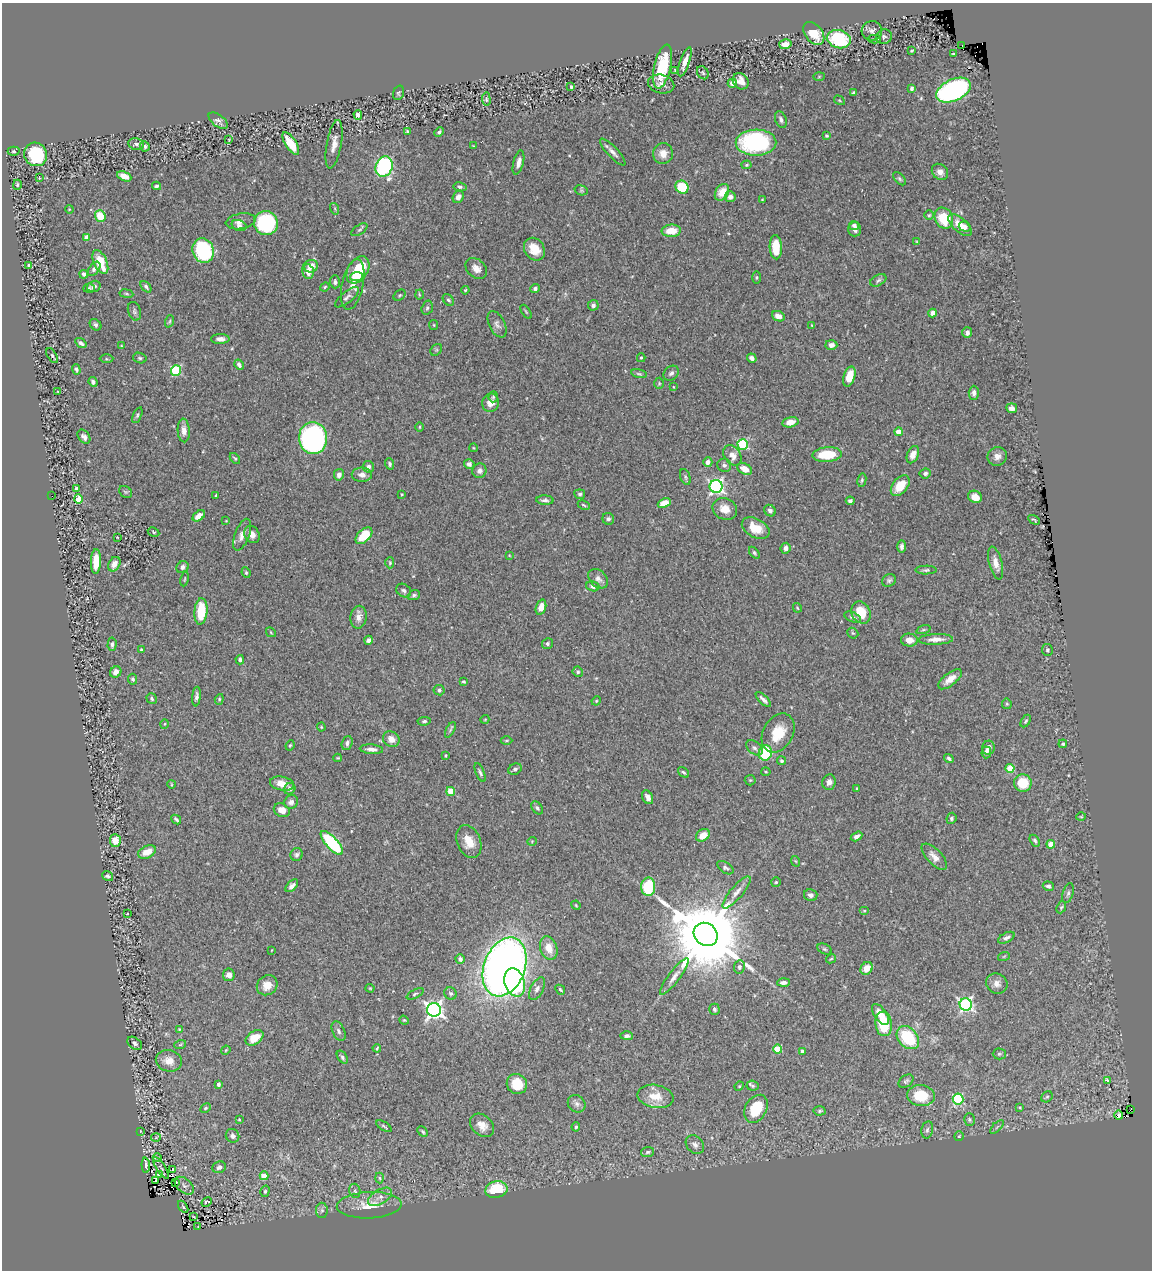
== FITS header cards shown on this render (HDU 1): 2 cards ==
NAXIS1  =                 1150
NAXIS2  =                 1268

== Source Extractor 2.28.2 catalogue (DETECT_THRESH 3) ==
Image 1150 x 1268 px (HDU 1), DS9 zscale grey, 1 PNG px = 1 image px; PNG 1154 x 1272 px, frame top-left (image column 1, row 1268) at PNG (2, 3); each listed source drawn as its Kron ellipse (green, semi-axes under 4 px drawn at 4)
Background 0.694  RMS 0.029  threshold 0.0881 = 3 sigma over >= 5 px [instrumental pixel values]
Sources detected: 394; all 394 listed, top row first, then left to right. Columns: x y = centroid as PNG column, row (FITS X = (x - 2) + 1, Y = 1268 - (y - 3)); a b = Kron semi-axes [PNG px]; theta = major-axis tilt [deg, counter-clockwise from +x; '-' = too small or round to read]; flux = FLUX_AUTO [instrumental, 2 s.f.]
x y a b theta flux
872 31 10 9 - 8.6
814 33 13 8 -51 40
884 37 8 7 - 4.9
839 39 12 9 -16 130
875 39 6 4 1 2.7
785 44 6 5 - 14
962 45 3 2 - 12
912 51 3 2 - 1.8
954 54 4 3 - 2.9
685 62 15 4 71 18
663 67 22 8 77 83
675 71 4 2 - 2.5
703 73 7 5 -58 3.4
819 77 6 4 2 2.1
741 81 9 7 -47 17
732 83 4 4 - 9.8
661 84 13 9 -14 11
571 87 3 3 - 2.7
912 88 4 3 - 5.3
953 90 18 10 25 410
398 93 7 5 71 3.8
853 93 4 3 - 3.2
486 99 7 4 -87 2.8
839 100 6 3 -31 2.1
358 115 5 4 - 5.9
781 120 8 5 -70 6.5
218 121 11 6 -36 8.1
407 131 4 3 - 2.5
439 132 5 4 - 4.4
827 136 4 3 - 3
229 140 3 2 - 1.2
291 143 13 5 -57 44
756 143 20 13 1 280
136 144 8 6 -10 5.9
334 144 24 7 80 17
145 146 5 4 - 4.1
474 146 4 3 - 1.5
14 151 6 4 -2 3.5
613 152 18 5 -47 10
36 154 12 11 - 120
663 154 10 10 - 19
518 163 12 5 76 12
747 165 5 4 - 2.7
384 166 10 8 70 300
940 172 9 7 -44 12
124 176 7 4 -25 21
39 178 2 2 - 1.5
899 179 8 4 -46 3.8
17 185 5 3 - 2.7
156 186 4 3 - 3.5
460 187 6 4 -10 3.9
682 187 7 6 - 64
581 190 7 5 -17 3.4
722 192 9 6 58 28
458 197 6 5 - 9.5
730 197 5 5 - 9.1
762 200 3 2 - 1.6
69 209 4 3 - 1.4
335 209 6 3 -73 2.7
929 215 5 5 - 2.6
100 216 6 5 - 39
944 218 11 9 -59 58
241 221 15 7 9 12
266 223 12 11 - 170
960 225 14 7 -42 26
239 226 8 5 -18 5.8
854 226 5 4 - 6.9
965 227 6 5 - 7.4
855 229 7 6 - 9.2
359 230 9 4 34 3.7
671 231 9 6 4 32
87 238 4 4 - 26
917 242 4 4 - 2
776 247 12 6 -88 46
534 249 12 9 -55 34
203 251 12 10 -71 190
100 262 13 6 -66 53
28 265 3 2 - 1.9
311 266 7 6 - 21
476 268 12 9 -44 15
94 269 8 5 53 6.7
358 270 15 10 58 79
308 271 7 5 -74 13
84 274 4 4 - 5.6
357 277 6 4 5 15
756 277 6 3 90 2.2
878 280 9 5 28 4.7
335 282 6 5 - 5.3
353 285 26 10 78 25
94 286 7 5 20 7
146 287 7 4 -49 4
325 287 5 4 - 2.4
89 288 6 4 6 3.3
535 289 5 4 - 5.1
465 290 4 3 - 2
126 294 7 3 -9 2.7
419 294 5 2 - 1.9
399 295 7 4 40 3
347 297 14 5 39 6.8
448 300 6 4 -51 4.2
593 305 5 5 - 6
427 308 7 5 74 3.9
134 311 9 6 -73 5.4
526 312 8 3 -56 2.4
932 313 4 4 - 22
778 316 6 5 - 13
169 321 6 4 69 2.6
497 324 14 8 -63 8.9
95 325 6 5 - 4.4
434 325 5 4 - 1.9
812 325 4 3 - 2
967 333 5 5 - 9.5
220 339 9 5 0 8.7
81 343 6 4 -34 6.2
831 345 6 5 - 8.2
121 346 4 4 - 1.8
436 350 6 5 - 3
52 356 8 4 -57 4
140 358 7 5 -17 3.3
641 358 4 4 - 2.7
752 358 5 4 - 8.6
106 359 7 4 -1 2.3
239 365 5 4 - 6.6
76 369 5 3 - 3.8
176 370 5 5 - 150
671 373 8 6 42 6.1
639 374 8 4 -12 3.2
849 376 10 5 73 31
93 382 5 4 - 5.2
659 383 5 5 - 2.9
674 387 3 2 - 1.2
58 392 3 2 - 1.5
974 393 7 5 88 7.5
493 397 5 4 - 2.8
490 403 9 8 - 16
1012 408 5 4 - 7.9
137 415 8 4 67 3.2
790 422 8 5 12 17
419 427 5 3 - 2.1
184 430 12 6 -87 11
898 432 4 4 - 19
84 437 8 5 -53 7.1
313 438 16 14 -84 390
743 444 5 5 - 160
474 448 4 3 - 1.6
732 455 11 8 -54 18
827 455 15 7 4 64
913 455 9 5 66 18
997 456 10 9 - 11
235 458 6 4 -50 3
708 462 5 4 - 11
390 464 6 4 -69 4.4
469 464 5 5 - 5.6
724 465 7 6 - 5.9
368 467 6 5 - 6.1
745 469 8 5 -28 21
479 471 7 7 - 7.3
925 473 5 5 - 5.2
339 475 6 5 - 8.2
362 475 10 7 -1 11
685 477 8 5 -70 4
862 480 7 4 80 3.3
716 486 6 6 - 490
900 486 12 7 51 42
76 489 4 3 - 3.6
125 492 7 5 -34 2.9
402 494 3 2 - 1.9
580 494 5 4 - 3.6
216 495 3 3 - 2
52 496 2 2 - 19
975 497 7 6 - 22
78 499 4 4 - 55
545 500 8 4 -3 6.1
850 501 4 4 - 4.8
664 503 7 4 24 24
584 505 6 3 -28 2.5
725 509 13 10 -24 23
770 511 6 5 - 7.1
199 516 7 4 37 17
608 519 6 5 - 5.5
1034 520 6 2 -30 2.3
226 521 3 3 - 1.3
756 528 15 9 -28 36
153 532 6 4 -29 3.1
252 534 9 7 -60 12
242 535 17 7 69 16
364 536 10 6 44 50
117 537 3 2 - 1.3
902 546 6 4 88 5.9
786 548 5 5 - 7.5
754 553 7 4 -52 3.7
509 555 3 3 - 1.4
96 561 12 5 87 33
390 563 5 4 - 2.5
996 563 17 6 -76 17
114 564 8 5 59 13
182 567 6 5 - 6.8
926 570 10 4 1 4.4
246 573 5 3 - 2.5
185 579 7 3 79 2
598 579 11 8 -45 10
889 580 7 6 - 4.7
593 586 7 5 -16 4.8
404 591 8 6 -33 5.7
414 595 6 4 20 3.7
541 607 8 5 72 18
797 608 5 3 - 1.8
201 611 13 6 85 70
861 612 11 9 -63 42
359 617 11 8 79 12
853 617 9 5 -23 7
923 630 7 3 19 2.4
271 632 5 3 - 1.8
853 633 6 5 - 2.7
936 639 17 5 2 15
368 640 4 4 - 5.6
909 640 8 6 -6 16
112 644 7 4 86 4.4
548 644 5 5 - 4.7
142 650 3 3 - 3.1
1047 650 6 5 - 3.5
240 660 5 4 - 5.2
116 672 6 5 - 9.3
578 672 5 5 - 4.3
133 679 5 4 - 3.7
950 679 14 6 38 19
464 682 3 3 - 3.1
439 690 5 5 - 4.2
196 697 10 4 83 6.3
152 699 5 4 - 3.6
219 699 5 4 - 2.7
763 699 10 3 -44 7.3
596 701 5 3 - 2
1007 704 5 5 - 2.7
485 719 4 3 - 1.5
424 721 7 4 7 3.4
1026 721 7 4 58 3.1
165 724 4 3 - 1.7
321 727 4 4 - 2
450 730 8 3 61 3.4
778 733 21 14 60 49
391 739 9 7 -34 15
506 741 6 3 1 2.2
347 743 7 5 70 5.9
1063 744 4 4 - 3.8
290 745 5 4 - 2.1
754 748 9 6 -40 6.9
988 748 7 6 - 10
371 749 11 4 -4 9.4
986 752 6 4 86 6.6
765 753 7 6 - 110
446 755 3 3 - 2
338 758 4 3 - 2
949 759 5 3 - 4
781 761 5 4 - 3.6
1010 768 4 4 - 60
515 769 7 5 26 4.7
684 772 6 4 -39 3.9
766 772 5 4 - 2.4
480 773 10 4 -68 4.6
750 780 5 5 - 2.9
829 782 8 6 75 8.5
1023 783 9 8 - 51
171 784 4 3 - 1.6
282 784 12 7 -13 18
857 788 4 3 - 2.2
290 789 6 5 - 6.6
451 791 4 4 - 61
648 797 7 5 -63 9
291 802 7 6 - 8.2
537 808 7 5 -53 4.5
282 810 8 6 -28 17
1081 817 5 3 - 1.8
951 818 6 5 - 4
176 819 5 3 - 3.8
703 835 7 5 35 23
857 836 6 4 30 7.6
115 841 6 5 - 22
469 841 17 11 -68 31
532 841 5 3 - 1.5
1035 841 6 4 -58 4.1
332 843 15 6 -47 170
1051 844 4 4 - 38
147 852 9 6 25 25
297 855 6 6 - 5.1
934 857 16 7 -46 15
795 861 5 3 - 1.7
725 868 9 5 -34 5.1
108 876 6 4 -36 4.8
776 882 5 5 - 2.6
292 886 8 4 46 7.7
1048 886 6 4 -19 5.3
648 887 9 7 90 87
737 892 20 6 50 15
1068 893 10 5 73 5.2
811 895 7 6 - 7.8
576 905 5 4 - 1.9
1061 907 6 4 68 2.9
864 911 5 3 - 1.9
127 914 4 2 - 1.1
706 934 12 11 - 32000
1006 938 9 5 26 7.2
549 948 12 8 -72 28
824 949 7 5 -27 3.4
272 950 3 2 - 1.2
1004 956 6 3 19 2.1
460 959 4 4 - 6.2
831 959 5 3 - 2.2
505 967 30 20 69 1800
739 967 7 5 81 4.4
867 968 7 5 49 23
229 975 6 6 - 12
674 977 22 5 53 15
515 982 14 10 -72 170
783 983 6 4 3 7.9
997 984 11 10 - 12
267 985 11 9 40 22
370 988 4 4 - 2
537 989 12 6 62 8.1
560 990 5 3 - 2.9
451 993 6 6 - 4.3
415 994 9 4 27 3.2
966 1004 6 6 - 410
714 1009 5 5 - 4
434 1010 7 7 - 860
880 1014 12 6 -55 26
404 1020 5 4 - 1.9
884 1024 12 8 -84 83
179 1029 4 3 - 1.5
339 1031 10 6 -65 6
627 1036 6 4 0 5.4
254 1038 10 6 36 40
908 1038 13 9 -48 96
135 1043 8 5 -38 6.6
180 1045 6 3 19 2.7
377 1048 4 3 - 2
777 1049 4 4 - 66
226 1050 5 3 - 1.9
802 1051 3 3 - 3.6
999 1054 6 5 - 3.4
342 1057 7 4 -54 4.4
169 1061 13 10 -13 19
1108 1080 3 3 - 65
906 1081 8 5 37 4.2
218 1084 4 3 - 7.1
517 1084 10 10 - 49
739 1086 5 4 - 2.2
753 1086 6 5 - 4
655 1096 18 11 -10 35
921 1096 14 10 -6 61
1047 1097 6 5 - 3.1
958 1099 5 5 - 150
577 1104 9 8 - 8.2
1020 1107 4 3 - 2.4
205 1108 6 4 28 2.6
756 1109 15 10 60 64
1131 1109 2 2 - 3.1
820 1111 6 4 4 3.4
1119 1115 4 3 - 25
239 1119 3 2 - 1.5
969 1120 6 5 - 3.2
482 1125 13 10 -43 23
384 1126 8 3 -32 2.9
576 1127 5 4 - 3.3
997 1127 8 3 45 2.9
927 1130 9 5 78 5.2
140 1131 4 2 - 1.1
423 1132 6 3 -45 3
232 1136 7 6 - 7.6
959 1136 5 4 - 2.8
156 1138 5 3 - 1.7
695 1145 10 8 -49 9
648 1152 6 5 - 3.9
157 1158 4 3 - 1.2
146 1165 7 2 -87 4.6
219 1167 7 5 22 6.5
161 1168 12 4 -58 3.4
173 1170 3 3 - 43
159 1175 3 3 - 2.6
264 1176 4 4 - 41
380 1178 5 3 - 2.4
156 1180 3 2 - 0.88
176 1182 3 2 - 1.9
184 1186 11 6 -39 6.4
496 1190 11 8 11 83
265 1191 6 4 75 3.1
355 1191 7 5 -76 5
380 1197 13 7 31 14
207 1202 5 3 - 33
369 1205 32 13 2 42
183 1207 7 4 -55 1.7
322 1210 8 6 90 4.5
194 1217 3 2 - 1.4
198 1227 3 2 - 1.5